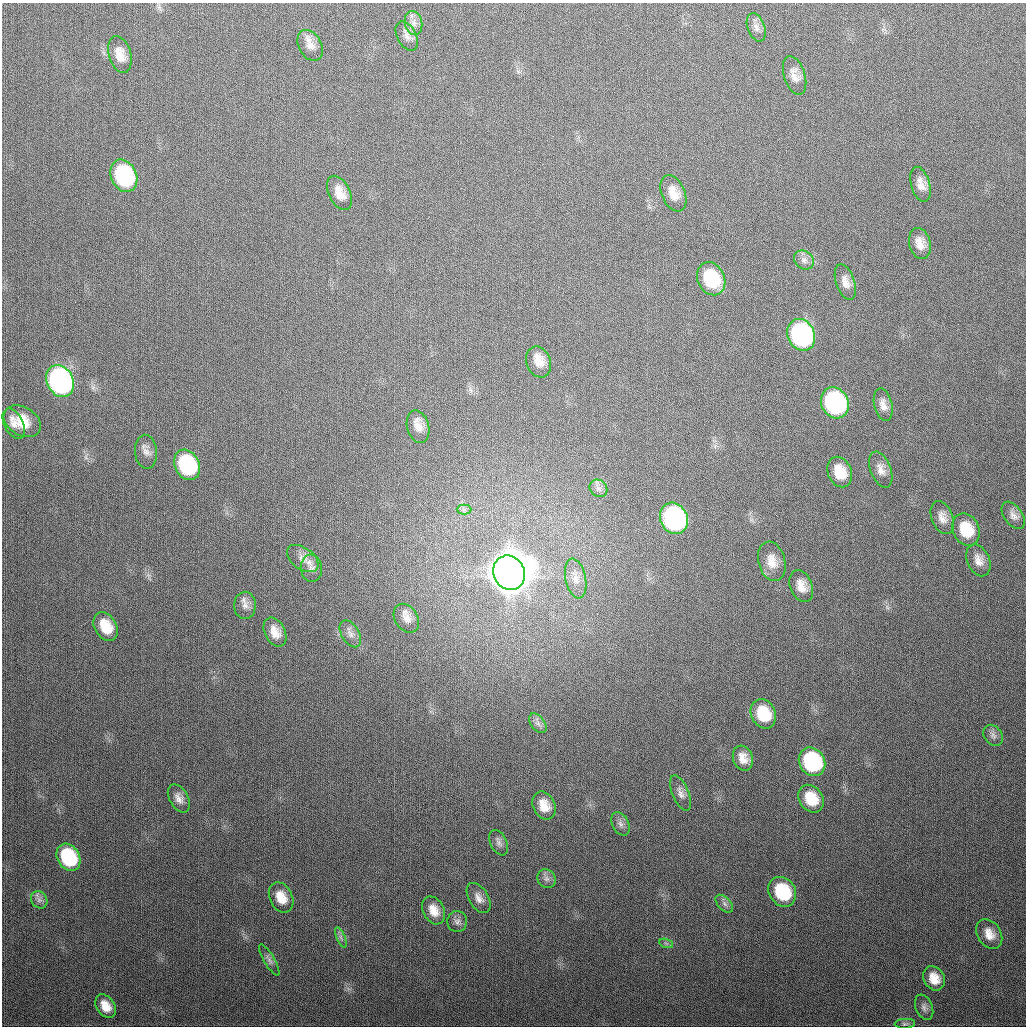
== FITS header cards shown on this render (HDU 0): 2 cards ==
NAXIS1  =                 1024
NAXIS2  =                 1024

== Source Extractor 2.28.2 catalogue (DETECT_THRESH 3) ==
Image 1024 x 1024 px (HDU 0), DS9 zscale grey, 1 PNG px = 1 image px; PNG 1028 x 1028 px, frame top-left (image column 1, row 1024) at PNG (2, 3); each listed source drawn as its Kron ellipse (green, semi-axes under 4 px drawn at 4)
Background 330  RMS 13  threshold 38.1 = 3 sigma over >= 5 px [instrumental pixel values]
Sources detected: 72; all 72 listed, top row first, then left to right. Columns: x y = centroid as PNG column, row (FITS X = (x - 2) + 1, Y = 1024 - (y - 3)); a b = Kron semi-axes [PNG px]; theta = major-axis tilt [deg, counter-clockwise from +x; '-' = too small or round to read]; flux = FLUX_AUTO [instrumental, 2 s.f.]
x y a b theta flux
414 23 12 8 -77 5.9e+03
756 27 14 8 -70 5.1e+03
407 36 16 9 -62 5.8e+03
310 45 16 11 -62 7.8e+03
120 55 19 11 -74 1.2e+04
795 75 20 10 -73 8.7e+03
124 176 17 12 -65 1.1e+05
920 184 18 9 -74 7.9e+03
340 193 18 10 -64 1.2e+04
673 193 19 11 -67 1.2e+04
920 243 16 10 -76 9.1e+03
804 260 11 8 -39 4.5e+03
711 279 17 13 -64 4.8e+04
845 282 18 9 -71 7.7e+03
801 335 16 13 -66 1.8e+05
538 362 16 12 -68 1.1e+04
60 381 16 13 -64 3.2e+05
835 403 16 13 -64 1.8e+05
883 405 16 9 -76 6.7e+03
22 421 20 14 -31 2.0e+04
14 424 16 9 -63 6.8e+03
418 427 16 11 -74 9.1e+03
146 452 17 11 -85 6.1e+03
187 465 16 12 -63 9.4e+04
881 470 19 10 -69 7.5e+03
840 472 16 12 -67 1.9e+04
598 488 9 8 - 4.0e+03
464 509 7 5 0 2.5e+03
1013 515 15 9 -55 5.5e+03
674 518 16 13 -63 2.4e+05
942 518 17 10 -68 8.0e+03
966 530 17 13 -65 2.6e+04
303 559 18 10 -36 7.8e+03
978 560 17 11 -66 8.1e+03
772 561 20 13 -75 1.3e+04
311 568 14 10 -84 5.9e+03
509 573 17 15 -64 5.0e+06
576 578 20 10 -79 9.2e+03
801 586 16 11 -68 1.0e+04
245 605 13 11 87 5.9e+03
406 618 15 11 -56 7.9e+03
106 626 15 11 -60 2.0e+04
275 632 15 10 -63 1.0e+04
350 634 15 9 -59 6.0e+03
763 714 15 12 -64 3.1e+04
538 723 11 7 -52 3.9e+03
993 735 11 8 -55 3.8e+03
743 758 13 10 -70 9.3e+03
812 762 15 12 -58 1.0e+05
681 793 19 8 -67 6.0e+03
179 798 15 9 -60 6.5e+03
811 799 15 12 -56 2.3e+04
544 806 15 11 -66 1.3e+04
620 824 12 8 -62 4.6e+03
499 843 14 8 -63 4.6e+03
68 857 14 11 -59 6.5e+04
546 879 10 8 -44 3.9e+03
782 892 16 13 -56 5.6e+04
281 897 16 11 -64 1.5e+04
479 898 16 9 -59 6.9e+03
39 900 9 7 -56 3.5e+03
724 904 11 6 -46 3.8e+03
434 910 15 10 -63 1.1e+04
457 921 10 10 - 4.1e+03
989 934 16 11 -57 1.1e+04
341 937 11 4 -68 2.7e+03
666 943 7 4 -19 2.0e+03
269 960 18 5 -59 3.8e+03
934 978 13 10 -58 1.3e+04
106 1006 13 9 -56 1.2e+04
924 1007 13 8 -68 4.3e+03
905 1024 10 5 5 2.0e+03